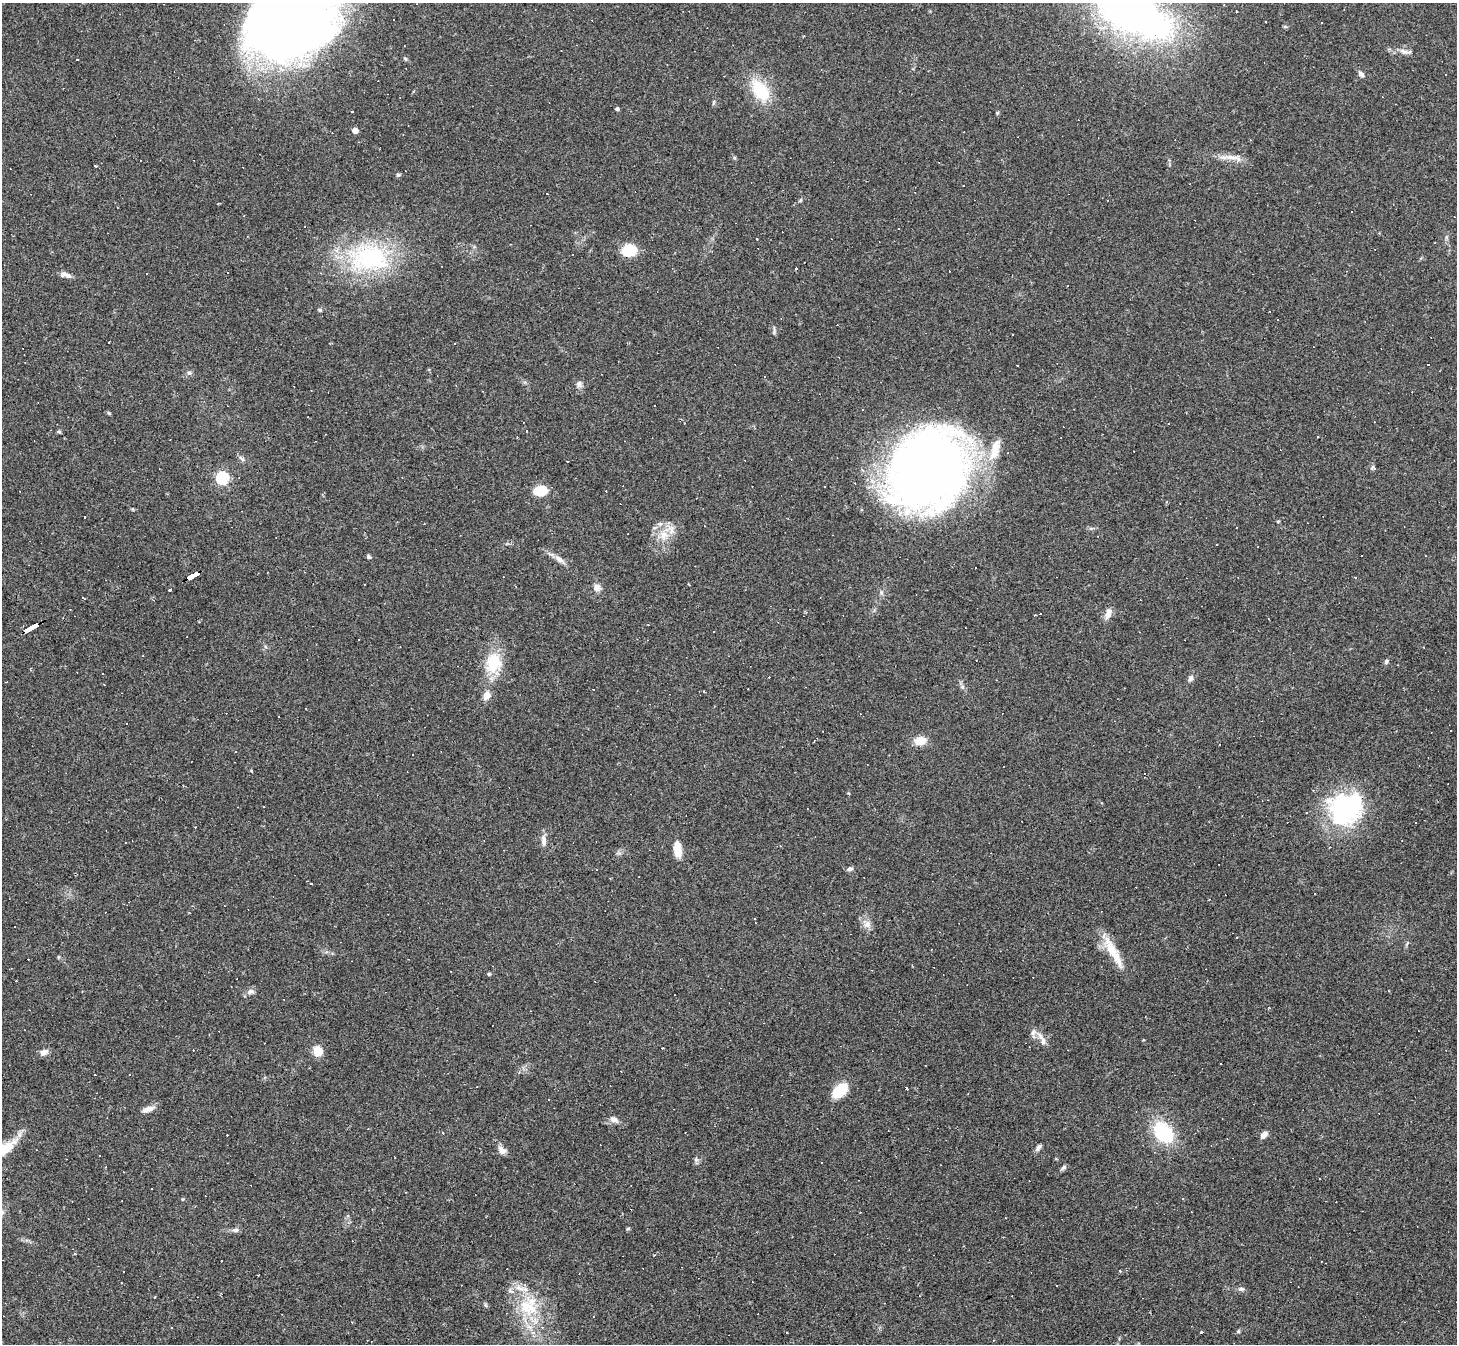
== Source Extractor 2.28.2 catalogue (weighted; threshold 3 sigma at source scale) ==
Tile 7 of 4 x 4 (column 3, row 2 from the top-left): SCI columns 2910-4364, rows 2974-4315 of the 5818 x 5809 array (HDU 1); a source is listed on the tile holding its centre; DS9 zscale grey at full resolution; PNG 1459 x 1346 px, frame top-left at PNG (2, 3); no overlay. Shown black and unused: <1% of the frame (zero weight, under 2 of 3 exposures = <1% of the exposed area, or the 3 px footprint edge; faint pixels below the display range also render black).
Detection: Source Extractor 2.28.2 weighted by HDU 2 'WHT'; one run over the whole footprint, this tile lists its part. Background 0.0487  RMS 0.0051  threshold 0.0227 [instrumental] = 3 sigma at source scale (4.5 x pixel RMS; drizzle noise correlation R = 1.50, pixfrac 1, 0.05/0.05 arcsec/px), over >= 5 px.
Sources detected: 207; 1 inside a brighter object's white glare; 102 cosmic-ray / hot-pixel residue — not listed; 7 inside a brighter listed object's ellipse — not listed separately; the other 97 listed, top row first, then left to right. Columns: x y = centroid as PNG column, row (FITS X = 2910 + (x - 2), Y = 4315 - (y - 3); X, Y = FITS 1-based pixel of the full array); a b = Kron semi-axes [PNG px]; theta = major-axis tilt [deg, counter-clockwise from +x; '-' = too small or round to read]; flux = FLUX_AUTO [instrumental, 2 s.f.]
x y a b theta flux
1128 7 59 27 -34 480
294 9 115 60 49 750
1404 51 15 6 -16 2.8
1361 74 8 6 -45 1.8
760 90 32 18 -53 20
713 103 7 3 71 0.69
617 109 4 4 - 0.96
355 130 4 4 - 5.1
1232 157 26 6 -4 4.9
141 160 3 2 - 0.55
95 166 3 3 - 0.63
398 175 5 5 - 0.82
547 193 3 3 - 2.5
800 201 6 3 20 0.63
1351 212 2 2 - 0.43
756 239 3 2 - 0.46
629 250 10 8 9 22
369 258 60 40 -7 62
796 268 3 3 - 1.5
146 273 2 2 - 0.44
67 275 15 6 -23 2.3
320 310 6 5 - 0.8
1012 334 3 3 - 0.63
455 343 2 2 - 0.32
189 373 7 5 12 1.2
765 376 3 2 - 0.38
579 384 9 7 -82 1.8
109 413 6 4 -44 0.6
59 431 6 4 -2 0.7
527 431 3 2 - 0.54
242 459 11 4 -44 1.2
567 462 3 2 - 0.56
1373 468 8 6 -1 1
928 470 76 64 50 420
222 478 6 6 - 68
540 491 10 7 5 17
85 517 3 3 - 33
1278 521 5 3 - 0.41
664 535 14 12 -20 7
369 557 6 5 - 0.95
559 559 16 7 -40 3.4
192 576 13 4 28 120
597 587 9 8 - 2.8
169 590 3 3 - 2.4
84 598 4 2 - 0.31
1108 614 15 8 69 3.6
30 627 15 3 29 160
1386 661 7 5 49 1
493 663 28 22 87 17
1191 678 8 6 57 1.5
962 687 6 6 - 1.1
487 695 9 8 - 4.2
126 724 3 2 - 0.55
920 741 13 10 13 6.7
236 751 3 3 - 0.47
251 771 5 3 - 0.46
1346 809 43 35 38 63
1415 823 3 2 - 0.5
544 841 14 6 -82 3
677 849 17 8 -83 8.1
850 869 7 5 24 1.5
1315 893 3 2 - 0.36
755 918 3 2 - 0.5
867 924 11 10 - 3.2
15 927 3 2 - 0.68
1112 950 37 12 -64 13
489 974 4 4 - 0.65
1389 991 3 2 - 0.34
250 992 9 7 15 2.1
1033 1033 14 6 87 2.2
1043 1040 13 7 -87 2.7
662 1048 3 2 - 0.76
318 1051 10 9 - 7.4
44 1052 12 7 26 2.4
906 1087 3 3 - 6.7
840 1090 14 9 42 19
150 1108 15 8 20 3.1
614 1120 10 7 -32 2.7
1163 1132 26 18 -51 28
1263 1135 9 6 52 2.5
1038 1147 9 5 49 1.5
5 1148 36 13 34 14
502 1150 11 8 -45 3
696 1160 6 6 - 1.2
1064 1167 7 5 39 1.2
152 1189 3 2 - 0.54
183 1199 4 4 - 0.55
1183 1199 3 3 - 0.4
628 1229 6 4 20 0.62
235 1230 9 6 2 1.5
1120 1271 4 3 - 0.8
1241 1289 8 5 -14 1.3
485 1305 6 4 -71 0.72
527 1307 31 21 -39 24
1238 1331 6 5 - 0.7
1201 1332 3 3 - 1.3
787 1333 3 2 - 0.46
Overlapping masked pixels (flux is a lower limit): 2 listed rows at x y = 192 576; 30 627
Isophote crosses this tile's border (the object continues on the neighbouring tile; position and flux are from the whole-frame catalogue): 3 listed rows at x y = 1128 7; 294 9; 5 1148
Unlisted compact peaks at least as high as the median listed source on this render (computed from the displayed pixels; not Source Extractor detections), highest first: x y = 734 158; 997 113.